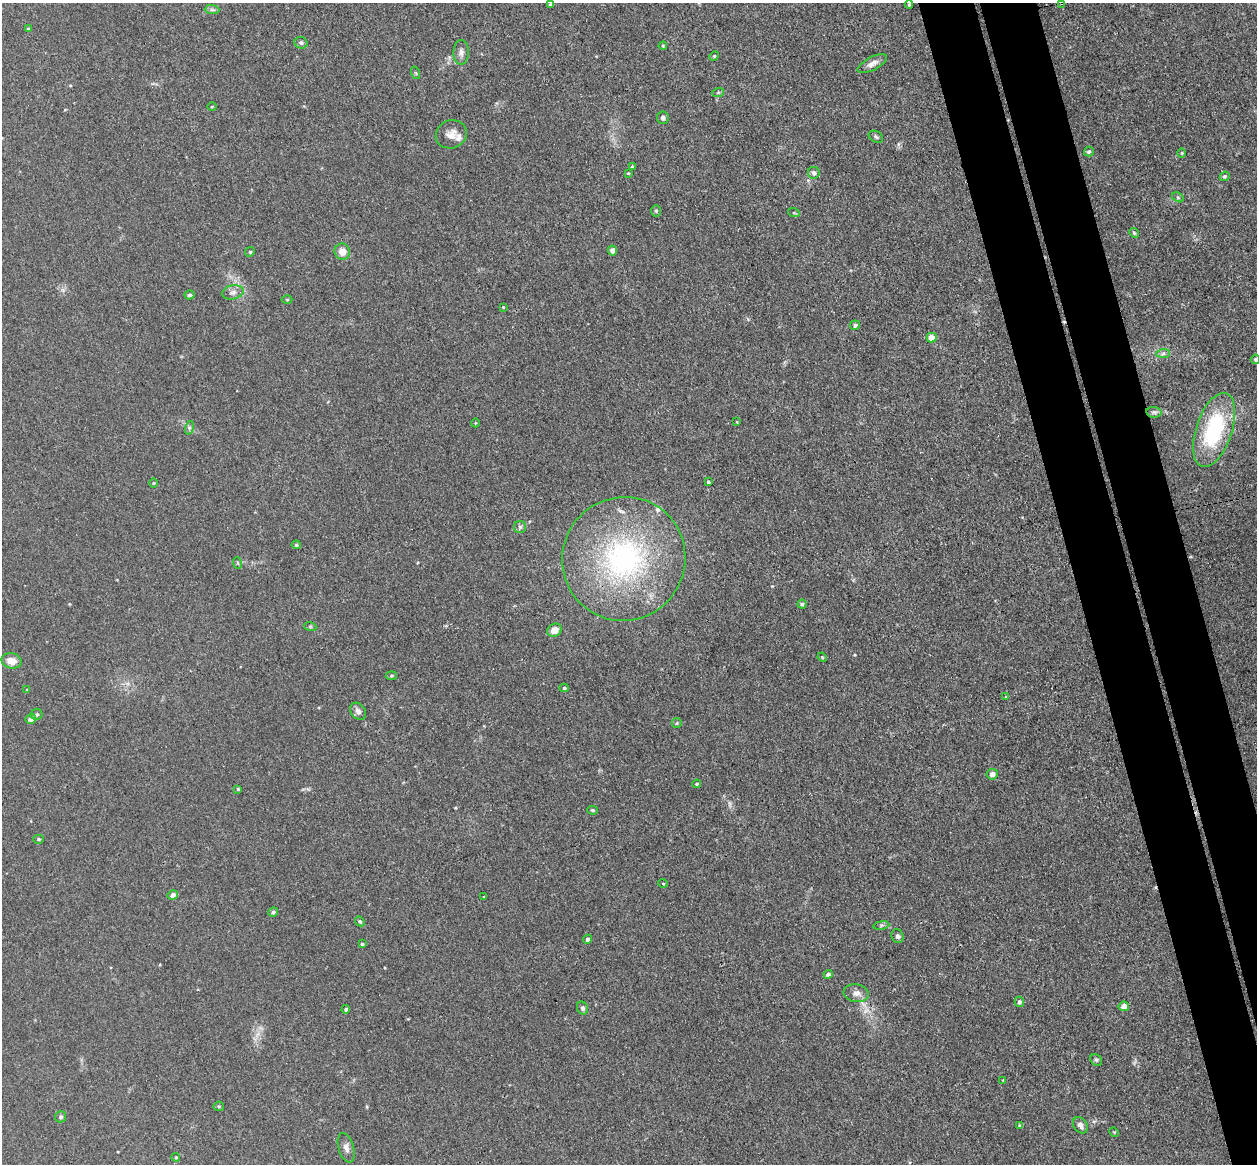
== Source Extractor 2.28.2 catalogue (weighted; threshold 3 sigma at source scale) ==
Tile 6 of 4 x 4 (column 2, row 2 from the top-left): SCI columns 1314-2568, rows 2481-3642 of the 5135 x 5078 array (HDU 1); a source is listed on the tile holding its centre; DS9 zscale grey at full resolution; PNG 1259 x 1166 px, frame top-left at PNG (2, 3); each listed source drawn as its Kron ellipse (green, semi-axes under 4 px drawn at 4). Shown black and unused: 8% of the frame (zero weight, under 3 of 4 exposures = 6% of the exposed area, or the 3 px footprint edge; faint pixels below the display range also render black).
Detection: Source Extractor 2.28.2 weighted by HDU 2 'WHT'; one run over the whole footprint, this tile lists its part. Background 0.0396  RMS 0.0045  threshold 0.0201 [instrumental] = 3 sigma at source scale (4.5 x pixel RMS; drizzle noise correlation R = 1.50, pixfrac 1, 0.05/0.05 arcsec/px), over >= 5 px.
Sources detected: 93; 1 cosmic-ray / hot-pixel residue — neither listed nor drawn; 2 inside a brighter listed object's ellipse — not listed separately; the other 90 listed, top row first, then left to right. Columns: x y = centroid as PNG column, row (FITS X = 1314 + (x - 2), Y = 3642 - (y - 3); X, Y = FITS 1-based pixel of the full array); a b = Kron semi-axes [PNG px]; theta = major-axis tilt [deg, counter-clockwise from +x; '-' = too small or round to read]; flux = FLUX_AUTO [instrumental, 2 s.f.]
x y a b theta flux
1062 3 3 3 - 0.48
551 5 4 3 - 0.97
909 5 4 3 - 0.38
212 10 7 4 -1 1.1
28 29 4 4 - 0.78
301 43 7 5 -25 1
663 46 4 4 - 0.48
461 52 12 7 89 2
714 56 5 4 - 0.51
872 64 16 6 28 2.6
416 73 6 4 -71 0.64
718 93 6 4 20 0.59
212 107 4 3 - 0.36
663 118 6 6 - 1.3
451 134 16 14 23 4.2
876 137 8 5 -30 0.9
1089 152 5 5 - 0.96
1182 153 4 3 - 0.37
632 167 4 3 - 0.71
628 173 4 3 - 0.46
814 173 6 6 - 1.7
1225 176 5 4 - 0.77
1178 197 6 4 -30 0.63
656 211 6 5 - 0.75
794 213 6 4 -18 0.52
1134 233 5 4 - 0.58
612 251 5 4 - 2.2
250 252 5 4 - 0.54
342 252 8 7 - 4.2
233 292 11 7 13 2
189 295 5 4 - 0.82
287 300 5 3 - 0.4
503 307 4 3 - 0.35
855 325 5 4 - 0.96
932 338 5 5 - 7.7
1163 353 7 4 3 0.95
1255 359 5 5 - 0.67
1154 412 8 5 -7 1.1
737 422 4 2 - 0.32
475 423 4 3 - 0.38
189 428 7 4 72 0.83
1214 430 38 18 71 44
708 482 3 3 - 0.73
153 483 4 3 - 0.38
520 527 6 6 - 1
296 545 4 4 - 0.79
624 559 62 61 - 97
237 563 6 3 -70 0.51
802 604 4 4 - 0.8
310 626 6 4 -19 0.61
555 630 7 6 - 4.2
822 657 5 4 - 0.47
12 661 10 7 -14 4.4
391 676 6 4 7 0.57
564 688 4 4 - 0.59
27 690 4 4 - 0.38
1006 696 3 3 - 0.64
358 711 9 7 -53 1.8
37 714 6 5 - 0.84
31 719 5 4 - 2.6
677 723 5 4 - 0.54
992 774 5 5 - 2.3
697 784 4 3 - 0.52
238 789 4 4 - 0.52
593 810 5 4 - 0.65
39 839 5 4 - 0.67
663 883 5 3 - 0.36
173 895 5 5 - 2.4
484 897 3 2 - 0.31
273 912 5 4 - 0.98
360 921 5 4 - 0.78
881 925 8 4 9 0.85
898 936 7 6 - 1.2
588 939 4 4 - 1.3
362 944 3 3 - 0.63
828 974 5 4 - 1.2
856 993 13 9 -9 3
1019 1002 5 4 - 1.1
1124 1006 5 5 - 3.2
582 1008 7 5 -63 1.1
346 1009 4 3 - 0.93
1096 1060 6 5 - 0.79
1003 1080 3 3 - 0.33
219 1106 5 5 - 0.62
61 1117 5 5 - 0.84
1080 1125 9 6 -53 2.3
1020 1126 4 4 - 0.65
1114 1132 5 4 - 0.43
346 1148 15 7 -74 2.3
176 1157 4 4 - 0.49
Overlapping masked pixels (flux is a lower limit): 1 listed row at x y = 1062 3
Isophote crosses this tile's border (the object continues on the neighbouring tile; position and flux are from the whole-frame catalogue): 2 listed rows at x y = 1062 3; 1255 359